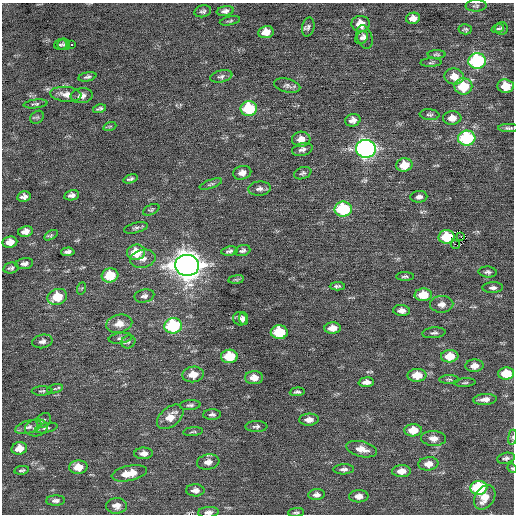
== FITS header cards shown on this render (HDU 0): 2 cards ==
NAXIS1  =                  512 / Axis length
NAXIS2  =                  512 / Axis length

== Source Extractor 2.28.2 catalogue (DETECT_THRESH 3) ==
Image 512 x 512 px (HDU 0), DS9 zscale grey, 1 PNG px = 1 image px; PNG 516 x 516 px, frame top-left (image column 1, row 512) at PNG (2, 3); each listed source drawn as its Kron ellipse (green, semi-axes under 4 px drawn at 4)
Background 0.0275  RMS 0.72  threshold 2.16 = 3 sigma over >= 5 px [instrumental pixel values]
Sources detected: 136; all 136 listed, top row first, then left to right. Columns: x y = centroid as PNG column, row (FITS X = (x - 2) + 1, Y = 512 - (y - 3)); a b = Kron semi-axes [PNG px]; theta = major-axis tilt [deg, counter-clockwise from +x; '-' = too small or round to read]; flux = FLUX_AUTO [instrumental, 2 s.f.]
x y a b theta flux
476 6 10 5 1 110
203 11 8 6 13 120
225 11 8 5 10 170
413 18 7 5 12 340
230 21 10 4 12 85
361 24 9 8 - 700
308 27 9 6 77 130
502 28 6 6 - 96
465 29 6 5 - 85
498 29 6 4 17 70
266 32 8 6 11 570
365 37 12 7 -70 210
362 38 7 5 42 120
64 44 6 6 - 87
60 45 7 5 17 80
71 45 3 3 - 250
436 54 9 4 0 86
477 61 8 8 - 6800
431 63 10 4 1 99
221 76 11 6 12 150
454 76 10 8 -10 570
87 77 9 4 12 120
287 86 13 7 -14 170
463 86 9 8 - 1900
505 86 8 7 - 890
66 94 15 7 -5 380
82 96 11 7 5 260
35 104 12 4 6 100
99 109 6 3 13 99
249 109 8 7 - 3000
430 115 10 5 -5 120
37 117 7 6 - 96
452 118 9 7 6 420
353 120 8 6 14 280
110 126 7 4 19 56
508 128 10 4 0 120
467 138 9 7 5 4500
301 139 9 7 6 400
302 149 10 6 13 170
366 149 10 9 - 20000
404 165 8 6 10 1100
242 173 9 7 14 300
303 173 9 6 21 110
130 179 7 4 17 110
211 184 12 4 19 110
259 189 11 7 4 200
72 195 7 5 12 200
24 197 7 5 12 220
419 197 8 5 5 180
343 209 8 7 - 4300
151 210 9 5 25 85
136 228 12 5 14 120
25 231 7 5 11 290
51 235 7 4 31 76
461 236 3 3 - 39
446 237 8 7 - 740
10 242 7 5 8 480
455 244 5 2 - 51
242 250 8 5 18 120
229 251 8 4 8 120
68 252 7 4 4 150
136 252 9 7 7 1300
143 259 13 9 12 330
24 264 9 5 10 200
187 265 12 10 -4 68000
11 268 7 5 13 120
488 272 9 5 -4 130
110 275 8 7 - 1600
405 276 9 3 1 93
236 279 8 4 8 67
337 286 7 3 2 110
82 288 6 4 70 60
493 288 10 5 2 150
423 295 8 6 3 970
144 296 10 6 12 180
57 297 10 7 22 1300
442 304 11 8 1 300
401 311 8 5 -6 250
244 318 6 4 -86 150
240 319 7 6 - 170
119 324 13 9 12 510
173 326 9 7 7 4400
332 328 8 5 4 440
279 332 8 7 - 2600
434 333 12 5 5 140
120 338 12 5 8 150
42 341 10 6 13 190
128 342 7 6 - 110
229 356 8 6 2 1800
450 356 9 6 3 840
474 366 9 6 4 380
193 374 11 8 7 620
506 374 8 6 2 1400
417 375 9 6 2 900
254 378 9 6 1 420
449 379 10 4 0 92
366 382 7 5 4 300
465 383 11 3 4 82
55 389 8 4 15 80
42 391 10 4 3 89
297 392 7 4 4 110
485 399 11 5 5 290
190 405 10 5 5 130
212 414 9 5 3 140
170 417 15 9 39 620
44 420 8 6 47 120
309 420 10 6 3 290
256 426 11 5 1 130
28 427 13 6 15 210
36 428 11 8 10 300
46 428 11 5 12 110
413 430 9 6 3 920
193 432 10 3 6 72
512 437 7 4 82 100
433 438 12 7 -2 370
19 448 8 6 14 500
361 449 16 7 -13 520
143 453 9 6 2 270
506 458 9 5 12 130
208 462 11 7 8 300
428 464 10 6 6 440
78 467 9 7 3 630
512 468 5 4 - 53
344 469 10 5 3 160
22 470 7 4 9 94
401 471 9 6 2 430
129 473 18 7 12 810
479 488 8 7 - 4200
195 490 9 6 0 250
316 495 8 5 5 190
359 496 9 6 3 340
485 497 13 9 56 680
55 501 9 5 1 160
116 506 10 8 1 340
208 512 10 5 4 210
296 512 8 3 6 88
At the frame edge (FLAGS 8, measured only in part): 3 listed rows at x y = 512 437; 512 468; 208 512